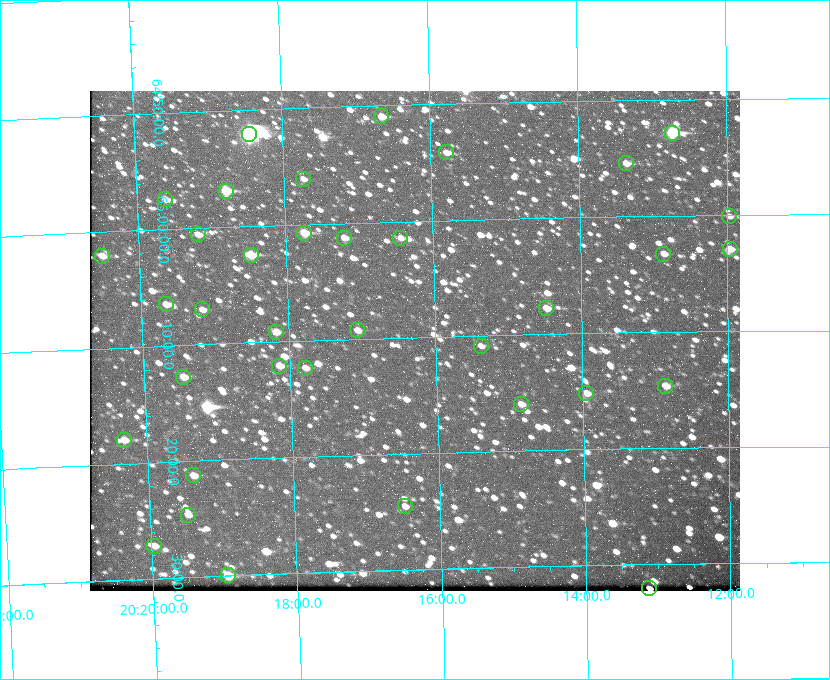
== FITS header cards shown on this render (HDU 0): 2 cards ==
NAXIS1  =                  650 / Width of table row in bytes
NAXIS2  =                  500 / Number of rows in table

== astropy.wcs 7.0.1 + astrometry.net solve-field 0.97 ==
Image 650 x 500 px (HDU 0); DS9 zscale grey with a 90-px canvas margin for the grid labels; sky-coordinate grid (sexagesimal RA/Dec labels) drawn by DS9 from the SOLVED WCS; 36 Tycho-2 reference stars matched to detected sources circled (green)
Header WCS: none
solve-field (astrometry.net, Tycho-2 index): SOLVED blind (the file carries no WCS)
Solved WCS: RA---TAN-SIP/DEC--TAN-SIP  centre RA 20:16:17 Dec +65:10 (304.07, +65.17 deg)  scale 5.17 arcsec/px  FOV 56.0' x 43.0'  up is -178 deg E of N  parity flipped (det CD > 0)
(file carries no celestial WCS; the grid is the blind solution)
Tycho-2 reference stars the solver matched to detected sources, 36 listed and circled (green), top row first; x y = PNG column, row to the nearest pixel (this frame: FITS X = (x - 90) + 1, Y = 500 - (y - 91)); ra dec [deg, ICRS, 3 dp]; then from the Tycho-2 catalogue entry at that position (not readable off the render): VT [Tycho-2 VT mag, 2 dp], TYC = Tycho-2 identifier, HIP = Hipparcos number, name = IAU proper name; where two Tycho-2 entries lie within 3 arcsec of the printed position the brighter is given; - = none
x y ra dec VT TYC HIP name
381 116 304.164 +64.849 10.65 4240-315-1 - -
672 133 303.184 +64.880 9.02 4240-488-1 - -
249 134 304.612 +64.868 7.89 4241-1703-1 100101 -
446 152 303.948 +64.903 11.68 4240-549-1 - -
626 163 303.341 +64.923 11.58 4240-148-1 - -
303 179 304.434 +64.934 11.97 4241-1827-1 - -
226 191 304.698 +64.948 10.27 4241-1684-1 - -
165 199 304.904 +64.956 11.57 4241-1578-1 - -
729 216 302.992 +65.001 11.85 4240-479-1 - -
304 233 304.437 +65.012 10.41 4241-1775-1 - -
198 234 304.798 +65.009 11.15 4241-1628-1 - -
344 238 304.302 +65.021 11.64 4241-1611-1 - -
400 238 304.112 +65.024 12.29 4240-364-1 - -
730 249 302.992 +65.048 11.44 4240-88-1 - -
663 254 303.217 +65.054 11.98 4240-166-1 - -
251 255 304.620 +65.041 10.25 4241-1573-1 - -
102 256 305.126 +65.034 11.39 4241-358-1 - -
166 304 304.916 +65.107 11.17 4241-1518-1 - -
546 308 303.620 +65.129 11.18 4240-34-1 - -
202 309 304.793 +65.117 11.79 4241-1700-1 - -
357 330 304.266 +65.154 11.64 4240-724-1 - -
276 332 304.544 +65.153 12.05 4241-1582-1 - -
481 346 303.846 +65.181 11.99 4240-1077-1 - -
279 366 304.537 +65.201 11.44 4241-1860-1 - -
305 368 304.448 +65.206 12.12 4241-1643-1 - -
183 377 304.866 +65.212 12.00 4241-1293-1 - -
665 386 303.217 +65.244 11.17 4240-236-1 - -
586 393 303.488 +65.252 12.13 4240-1343-1 - -
521 404 303.713 +65.266 11.45 4240-564-1 - -
124 440 305.078 +65.299 11.60 4241-1297-1 - -
193 475 304.845 +65.354 11.82 4241-1491-1 - -
405 506 304.121 +65.408 11.90 4240-305-1 - -
188 515 304.869 +65.410 11.95 4241-1394-1 - -
154 546 304.989 +65.453 12.36 4241-1256-1 - -
228 575 304.739 +65.499 10.16 4241-1715-1 - -
649 588 303.282 +65.535 11.46 4240-242-1 - -